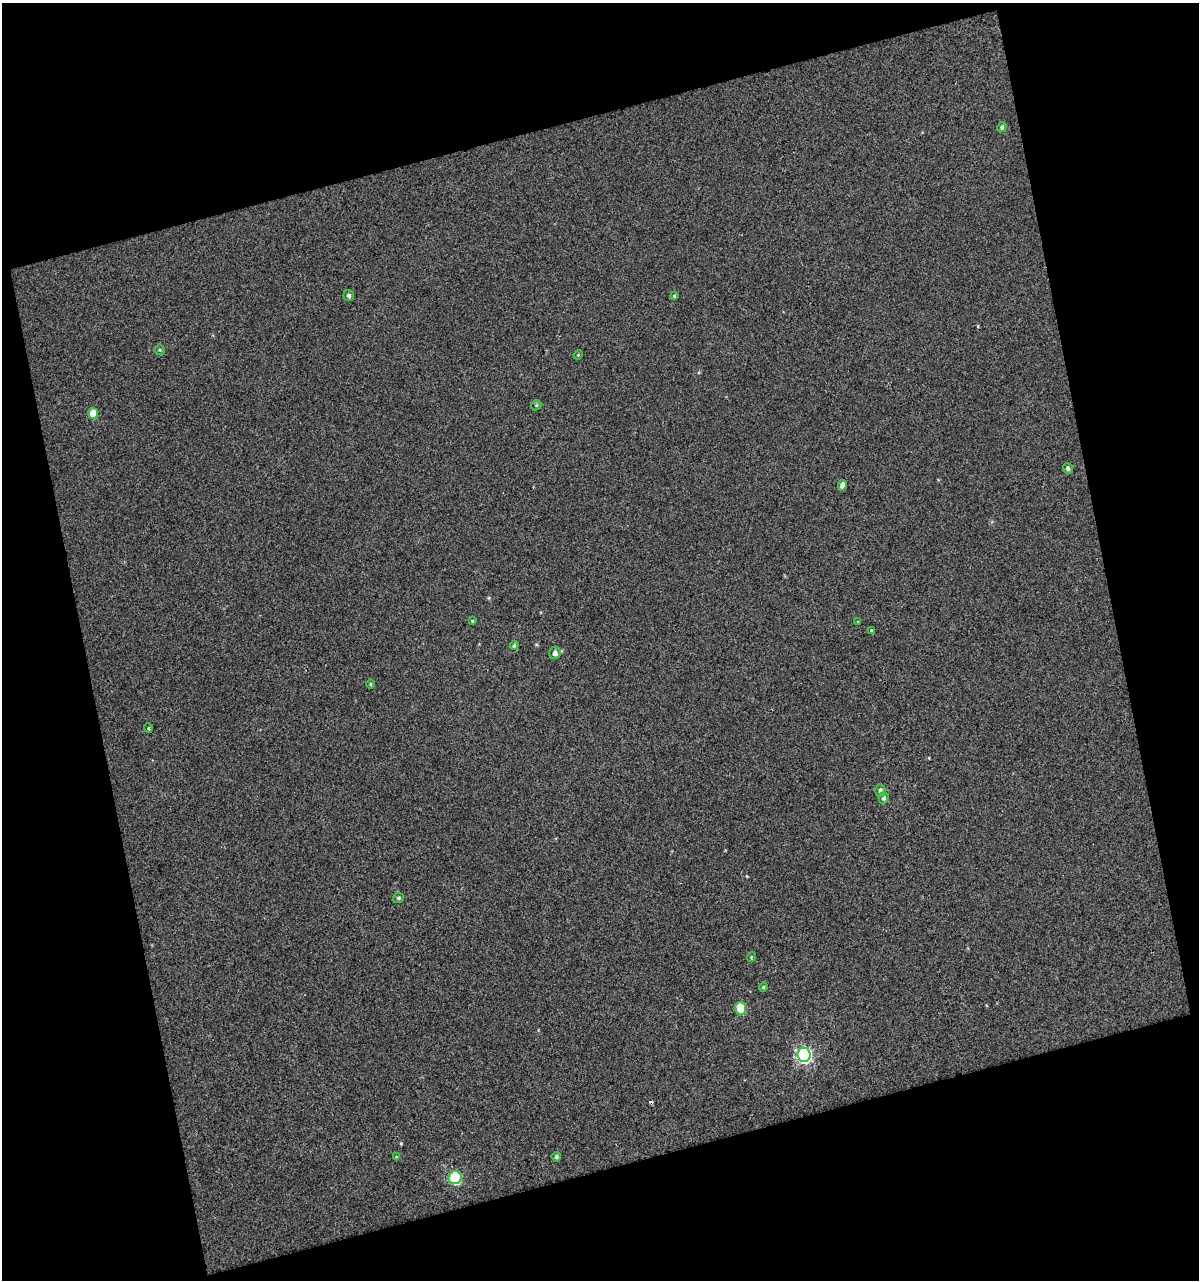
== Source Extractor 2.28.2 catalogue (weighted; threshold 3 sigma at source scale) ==
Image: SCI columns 17-1213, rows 1-1278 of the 1234 x 1278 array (HDU 1 of 3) = the unmasked area's bounding box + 8 px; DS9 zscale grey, full resolution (1 PNG px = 1 image px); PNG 1201 x 1282 px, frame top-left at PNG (2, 3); each listed source drawn as its Kron ellipse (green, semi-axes under 4 px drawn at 4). Shown black and unused: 32% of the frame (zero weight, under 2 of 3 exposures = <1% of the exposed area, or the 3 px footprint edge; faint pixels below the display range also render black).
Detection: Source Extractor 2.28.2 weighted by HDU 2 'WHT'. Background 0.0105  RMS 0.014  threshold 0.063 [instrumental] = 3 sigma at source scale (4.5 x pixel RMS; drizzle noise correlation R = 1.50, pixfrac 1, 0.0396/0.0396 arcsec/px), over >= 5 px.
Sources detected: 27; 1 cosmic-ray / hot-pixel residue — neither listed nor drawn; the other 26 listed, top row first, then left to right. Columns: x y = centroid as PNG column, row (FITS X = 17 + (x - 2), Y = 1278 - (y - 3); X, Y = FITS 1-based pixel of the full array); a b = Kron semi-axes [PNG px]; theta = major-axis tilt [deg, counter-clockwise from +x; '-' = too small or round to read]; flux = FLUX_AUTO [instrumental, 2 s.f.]
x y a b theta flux
1002 127 5 4 - 3
349 296 5 5 - 3.6
674 296 4 3 - 2.2
160 350 5 5 - 1.8
578 355 5 4 - 1.5
536 405 5 4 - 2
93 413 5 5 - 20
1068 469 5 5 - 3.2
842 485 5 4 - 6.6
472 621 4 3 - 1.6
858 622 4 4 - 1.3
871 631 3 3 - 7.6
514 645 5 4 - 2.1
555 653 6 5 - 5.4
370 684 5 3 - 1.4
148 728 5 4 - 1.6
880 790 6 5 - 4.1
884 798 6 5 - 3.6
399 898 5 5 - 2.7
751 957 5 3 - 1.1
763 987 5 4 - 1.6
741 1008 6 5 - 42
804 1055 7 6 - 330
396 1157 3 3 - 3.2
556 1157 5 4 - 2.9
455 1178 7 6 - 100